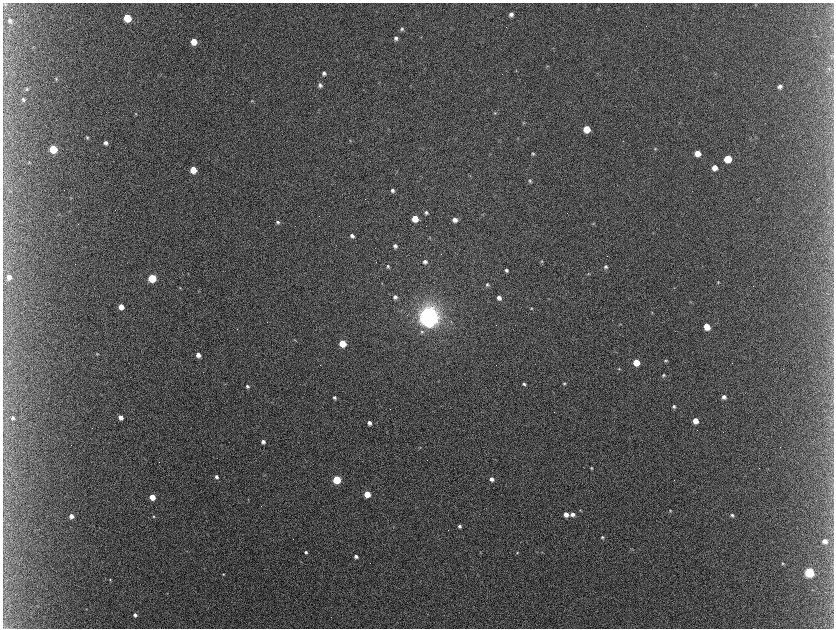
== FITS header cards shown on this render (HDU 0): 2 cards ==
NAXIS1  =                 1663 / length of data axis 1
NAXIS2  =                 1252 / length of data axis 2

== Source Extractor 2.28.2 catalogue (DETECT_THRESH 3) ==
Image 1663 x 1252 px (HDU 0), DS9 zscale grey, zoomed out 1/2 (1 PNG px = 2 x 2 image px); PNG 836 x 630 px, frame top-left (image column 2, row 1251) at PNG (3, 3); no overlay
Background 379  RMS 10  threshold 30.9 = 3 sigma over >= 5 px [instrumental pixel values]
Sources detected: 132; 13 cannot appear on this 1/2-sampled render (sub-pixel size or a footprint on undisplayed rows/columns) and are not listed; the other 119 listed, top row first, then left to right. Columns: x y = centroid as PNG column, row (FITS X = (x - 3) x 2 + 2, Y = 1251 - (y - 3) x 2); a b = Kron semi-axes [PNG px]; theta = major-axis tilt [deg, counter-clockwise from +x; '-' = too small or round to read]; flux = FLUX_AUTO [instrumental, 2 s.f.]
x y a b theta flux
5 4 4 2 - 1.4e+03
755 5 4 2 - 1.2e+03
11 9 2 1 - 5.3e+02
511 14 4 4 - 7.4e+03
127 18 5 5 - 9.4e+04
10 21 6 5 - 5.9e+03
402 29 5 4 - 4.0e+03
396 38 4 4 - 5.8e+03
194 41 5 4 - 3.1e+04
833 56 3 2 - 1.2e+03
547 66 4 2 - 1.5e+03
829 69 4 4 - 2.8e+03
516 70 4 2 - 1.1e+03
324 73 4 4 - 5.6e+03
56 79 5 3 - 2.5e+03
320 85 5 5 - 6.1e+03
780 86 5 4 - 7.1e+03
27 89 5 4 - 2.8e+03
23 99 5 4 - 3.8e+03
252 101 5 4 - 2.6e+03
495 113 4 4 - 2.5e+03
135 114 4 3 - 1.8e+03
524 122 5 4 - 2.6e+03
587 129 5 5 - 5.0e+04
87 137 4 3 - 2.6e+03
350 140 5 2 - 1.7e+03
106 143 4 4 - 7.2e+03
53 149 5 4 - 9.9e+04
655 149 4 3 - 2.3e+03
697 153 5 5 - 2.5e+04
533 154 4 4 - 2.8e+03
728 159 5 5 - 6.5e+04
29 162 5 3 - 1.4e+03
715 168 5 5 - 1.6e+04
193 170 5 4 - 5.0e+04
470 176 3 2 - 1.1e+03
530 181 5 4 - 3.2e+03
392 190 5 4 - 5.6e+03
71 198 4 3 - 1.4e+03
426 213 5 4 - 4.7e+03
415 218 5 4 - 4.7e+04
455 220 5 4 - 1.2e+04
278 222 5 4 - 5.1e+03
593 224 4 3 - 2.0e+03
352 236 5 4 - 6.8e+03
430 237 5 3 - 1.4e+03
395 246 4 4 - 6.4e+03
542 261 4 4 - 2.3e+03
425 262 6 5 - 7.0e+03
388 266 4 3 - 3.2e+03
606 267 5 4 - 4.2e+03
506 270 3 3 - 4.3e+03
589 274 5 3 - 1.9e+03
9 277 5 4 - 1.5e+04
152 278 5 4 - 1.3e+05
718 282 4 3 - 1.7e+03
487 285 5 4 - 3.8e+03
180 288 4 3 - 1.7e+03
674 288 3 2 - 8.4e+02
198 291 3 2 - 1.1e+03
395 297 4 4 - 6.4e+03
499 298 5 4 - 1.0e+04
690 302 5 2 - 1.5e+03
121 307 4 4 - 2.5e+04
531 308 3 3 - 1.6e+03
652 313 4 3 - 1.7e+03
428 318 6 6 - 3.3e+06
496 325 2 2 - 1.2e+03
707 327 5 4 - 3.3e+04
237 329 2 2 - 8.9e+02
422 332 5 4 - 4.3e+03
295 340 5 3 - 1.9e+03
343 343 4 4 - 6.7e+04
97 354 4 3 - 1.8e+03
198 355 4 4 - 1.5e+04
666 361 5 3 - 2.5e+03
636 362 4 4 - 5.3e+04
320 365 2 1 - 5.0e+02
619 369 4 3 - 1.9e+03
663 375 4 4 - 2.6e+03
564 383 4 3 - 2.6e+03
524 384 4 3 - 4.0e+03
247 386 4 4 - 4.5e+03
724 397 5 4 - 7.6e+03
334 398 3 3 - 3.8e+03
674 406 3 3 - 3.7e+03
121 417 4 3 - 1.3e+04
13 418 4 3 - 4.5e+03
695 420 4 4 - 2.4e+04
369 423 4 4 - 8.5e+03
263 442 4 4 - 7.7e+03
420 447 4 3 - 1.8e+03
591 468 4 3 - 2.3e+03
759 468 2 1 - 2.4e+03
216 477 4 3 - 5.6e+03
337 479 4 4 - 1.3e+05
492 479 5 4 - 9.4e+03
367 494 4 4 - 5.7e+04
152 497 4 4 - 4.2e+04
248 499 3 2 - 1.0e+03
580 510 4 3 - 1.5e+03
670 511 4 3 - 2.0e+03
566 514 4 4 - 1.7e+04
572 514 4 4 - 1.0e+04
732 515 4 4 - 4.1e+03
71 516 4 4 - 1.3e+04
153 517 3 3 - 1.8e+03
459 526 3 3 - 4.7e+03
602 537 4 4 - 3.0e+03
825 541 5 4 - 1.1e+04
306 552 3 3 - 3.5e+03
542 552 3 2 - 1.1e+03
517 553 3 2 - 1.7e+03
356 557 4 4 - 6.6e+03
783 563 5 3 - 2.3e+03
809 572 5 4 - 2.3e+05
223 574 3 3 - 1.7e+03
110 580 3 3 - 1.8e+03
135 615 4 3 - 6.6e+03
At the frame edge (FLAGS 8, measured only in part): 1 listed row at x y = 833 56
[13 sub-pixel or undisplayed-footprint detections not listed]